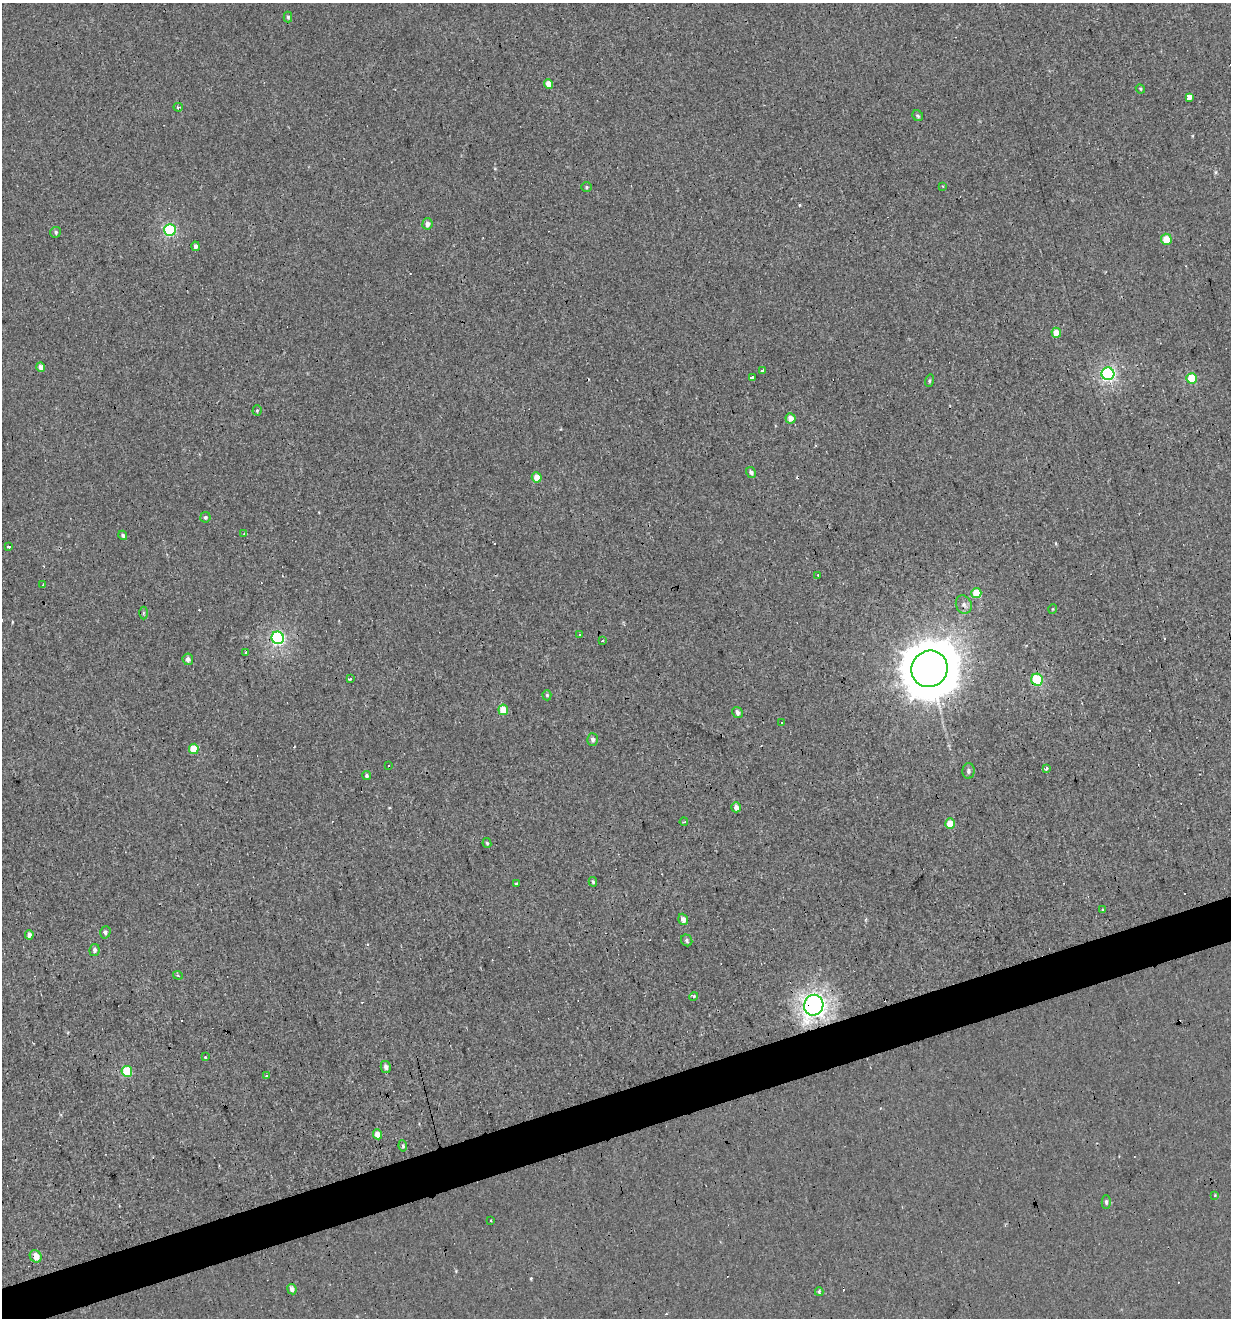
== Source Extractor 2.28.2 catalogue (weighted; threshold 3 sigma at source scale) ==
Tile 7 of 4 x 4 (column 3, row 2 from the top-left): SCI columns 2563-3791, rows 2631-3946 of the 5072 x 5261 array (HDU 1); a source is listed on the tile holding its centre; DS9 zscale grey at full resolution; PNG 1233 x 1320 px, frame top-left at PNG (2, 3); each listed source drawn as its Kron ellipse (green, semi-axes under 4 px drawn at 4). Shown black and unused: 3% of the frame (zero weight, under 3 of 4 exposures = <1% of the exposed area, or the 3 px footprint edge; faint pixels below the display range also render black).
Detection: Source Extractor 2.28.2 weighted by HDU 2 'WHT'; one run over the whole footprint, this tile lists its part. Background 0.00193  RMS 0.0037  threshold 0.0167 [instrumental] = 3 sigma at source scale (4.5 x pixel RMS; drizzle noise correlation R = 1.50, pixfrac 1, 0.0396/0.0396 arcsec/px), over >= 5 px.
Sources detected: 97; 18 cosmic-ray / hot-pixel residue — neither listed nor drawn; the other 79 listed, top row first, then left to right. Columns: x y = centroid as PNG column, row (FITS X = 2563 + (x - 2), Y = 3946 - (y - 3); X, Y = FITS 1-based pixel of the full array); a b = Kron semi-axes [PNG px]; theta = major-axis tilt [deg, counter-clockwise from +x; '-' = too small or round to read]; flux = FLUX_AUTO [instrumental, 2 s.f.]
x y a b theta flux
288 17 5 4 - 0.63
549 84 5 4 - 3.6
1140 89 5 4 - 0.42
1189 97 3 3 - 46
178 107 5 3 - 0.61
918 116 6 5 - 0.83
942 186 3 2 - 0.28
587 187 5 4 - 0.53
427 224 6 5 - 1.9
170 230 6 6 - 34
56 232 5 5 - 0.83
1166 239 5 5 - 6.3
195 246 5 4 - 1.3
1056 333 5 5 - 4.6
41 367 4 4 - 2.4
762 370 3 3 - 1
1108 374 6 6 - 62
752 378 4 3 - 7.9
1192 378 5 5 - 11
929 381 6 4 74 0.56
257 410 5 4 - 0.49
791 418 5 5 - 2.9
751 472 6 4 -58 1.3
537 477 5 5 - 4.1
205 517 5 5 - 0.78
244 534 3 2 - 0.35
123 535 5 4 - 0.83
9 547 3 3 - 3.7
818 575 3 2 - 0.34
43 584 3 2 - 0.31
976 593 5 5 - 7.1
964 605 9 7 -65 1.6
1053 609 5 3 - 0.29
143 613 6 4 89 0.55
580 635 3 3 - 2.2
278 638 6 6 - 59
602 641 3 2 - 0.54
246 652 3 3 - 1.7
188 659 6 5 - 1.4
929 669 18 17 - 1900
350 679 3 3 - 0.56
1037 680 6 5 - 20
547 695 5 4 - 0.51
503 710 5 5 - 7.1
737 712 6 5 - 1.4
782 722 3 3 - 1.6
592 740 6 5 - 1.1
194 749 5 5 - 8.5
389 765 3 2 - 0.46
1046 768 4 3 - 2
968 771 8 6 88 1
367 776 4 4 - 0.72
736 807 5 4 - 1.9
684 822 4 2 - 0.61
950 823 5 5 - 5.7
487 843 5 4 - 0.59
593 882 5 3 - 0.54
516 883 3 2 - 0.72
1103 909 3 3 - 1.2
683 919 6 4 -69 2
105 932 6 5 - 1
29 935 4 4 - 1.7
687 940 6 5 - 0.82
94 950 6 5 - 1.2
178 975 5 4 - 0.52
694 996 4 3 - 0.64
814 1005 10 9 - 170
205 1056 3 3 - 2.2
386 1067 6 5 - 1.3
127 1071 5 5 - 20
266 1076 4 3 - 0.5
378 1134 5 4 - 4.3
403 1146 5 4 - 0.67
1215 1195 3 3 - 0.27
1106 1202 7 4 -88 0.84
491 1221 3 2 - 0.49
36 1256 6 5 - 3.9
292 1289 5 4 - 1.7
819 1292 4 3 - 1.2
Overlapping masked pixels (flux is a lower limit): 2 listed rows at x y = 929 669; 814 1005